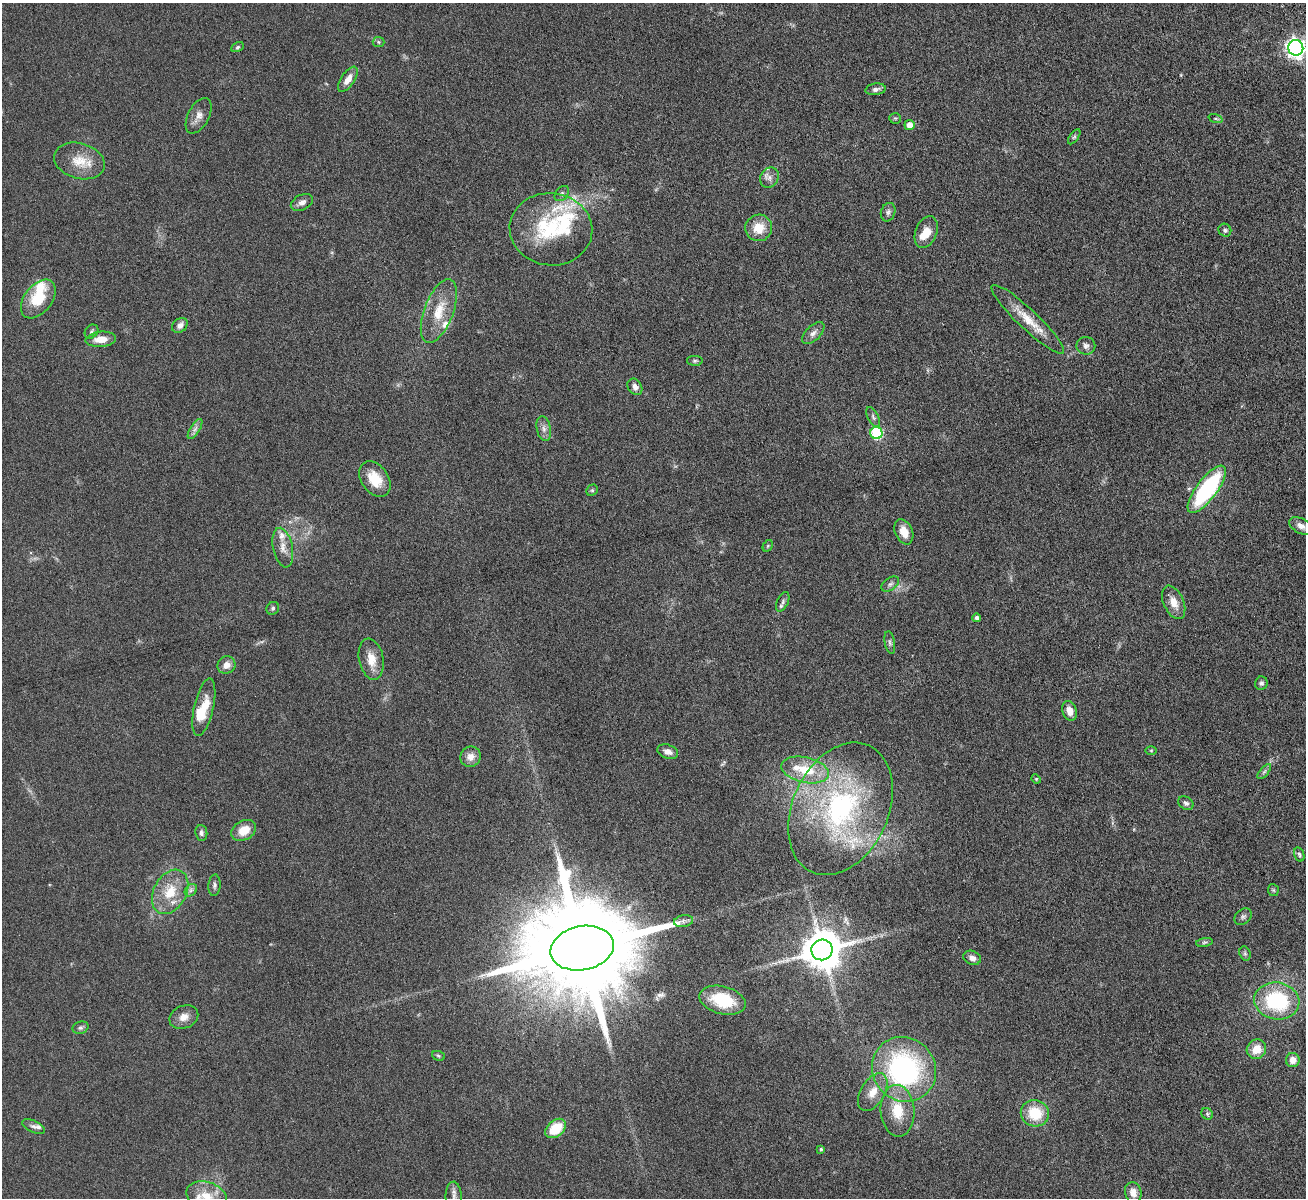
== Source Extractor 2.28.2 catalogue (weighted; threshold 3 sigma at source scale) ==
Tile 10 of 4 x 4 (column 2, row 3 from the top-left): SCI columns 1307-2610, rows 1343-2538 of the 5217 x 5200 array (HDU 1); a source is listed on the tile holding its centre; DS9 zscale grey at full resolution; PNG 1308 x 1200 px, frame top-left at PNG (2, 3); each listed source drawn as its Kron ellipse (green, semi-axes under 4 px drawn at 4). Nothing masked; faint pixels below the display range render black.
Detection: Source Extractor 2.28.2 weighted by HDU 2 'WHT'; one run over the whole footprint, this tile lists its part. Background 0.0478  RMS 0.0044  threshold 0.018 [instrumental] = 3 sigma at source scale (4.09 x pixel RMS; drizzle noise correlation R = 1.36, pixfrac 0.8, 0.05/0.05 arcsec/px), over >= 5 px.
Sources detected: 102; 1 inside a brighter object's white glare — neither listed nor drawn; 10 inside a brighter listed object's ellipse — not listed separately; the other 91 listed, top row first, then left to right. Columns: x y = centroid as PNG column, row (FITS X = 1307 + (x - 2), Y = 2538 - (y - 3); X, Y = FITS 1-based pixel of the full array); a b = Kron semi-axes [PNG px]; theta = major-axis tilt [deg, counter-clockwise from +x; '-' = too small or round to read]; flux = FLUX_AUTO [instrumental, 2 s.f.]
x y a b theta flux
378 42 6 5 - 0.69
238 47 7 4 27 0.71
1296 48 8 7 - 230
348 79 14 6 56 3.8
876 89 10 5 9 1.7
199 116 19 10 62 3.5
895 118 6 5 - 0.64
1215 118 7 3 -19 0.59
909 125 5 5 - 4.3
1074 137 9 4 54 0.87
79 161 26 17 -16 9.7
769 178 10 9 - 2.3
562 193 9 6 50 1.1
302 202 12 7 27 2.2
888 212 9 7 70 1.3
759 228 13 13 - 7.5
551 229 41 36 -6 35
1225 230 7 6 - 0.95
926 232 17 10 68 6.2
38 299 22 13 52 15
439 311 33 14 69 12
1028 319 49 10 -43 10
180 325 8 6 42 2.4
91 332 7 6 - 0.98
813 333 14 7 44 2.2
101 339 15 7 5 5.8
1086 346 9 9 - 2
695 361 8 5 -1 0.76
635 387 9 6 -57 2.1
873 417 11 5 -63 1.1
544 428 12 7 -78 2.3
195 429 11 4 58 1.8
876 433 6 6 - 42
375 479 19 13 -56 9.4
1207 489 28 10 53 52
592 490 6 5 - 0.67
1301 526 13 7 -27 2.8
904 532 13 8 -66 5.1
768 546 6 4 61 0.56
283 548 20 9 -78 4.2
890 584 10 6 35 1.4
783 602 10 5 65 1.2
1174 602 18 10 -66 5.3
273 608 6 6 - 0.91
977 618 4 4 - 1.6
890 642 11 5 -80 1.2
371 659 21 12 -79 6.2
226 665 9 8 - 3.5
1261 683 7 6 - 1.1
204 707 29 9 77 9.8
1069 711 10 7 -68 3.8
1151 750 5 3 - 0.43
668 752 11 7 -19 2.6
470 757 10 10 - 3.8
805 770 24 12 -13 13
1264 772 9 4 48 0.89
1036 779 4 4 - 0.45
1186 803 8 6 -35 1.2
840 809 69 48 65 86
244 830 13 9 30 7
201 833 8 6 -85 1.4
1299 854 7 5 -73 0.89
214 885 11 6 86 1.3
191 890 7 5 46 1.2
1273 890 6 5 - 0.65
170 892 23 16 61 12
1243 917 10 7 40 1.2
684 921 9 5 9 1.5
1204 942 8 4 9 0.79
582 948 32 22 11 15000
822 950 11 10 - 1400
1245 953 7 5 -70 0.8
972 958 9 7 -22 2.4
723 1000 23 14 -15 19
1277 1001 23 18 -9 37
184 1017 15 11 22 3.8
80 1028 8 6 17 1.1
1256 1049 10 9 - 6.3
438 1056 6 5 - 0.66
1293 1060 7 7 - 3.6
904 1069 33 31 -50 80
873 1092 21 12 59 5.7
897 1111 26 17 -86 12
1035 1113 14 13 - 14
1207 1114 6 5 - 0.75
34 1126 12 6 -25 1.5
556 1128 12 8 40 13
821 1149 4 4 - 0.75
1133 1192 10 8 -74 3.5
206 1196 20 14 -16 8.8
454 1196 15 8 -89 3
Isophote crosses this tile's border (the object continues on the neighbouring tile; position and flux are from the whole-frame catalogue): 3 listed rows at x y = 1296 48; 206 1196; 454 1196